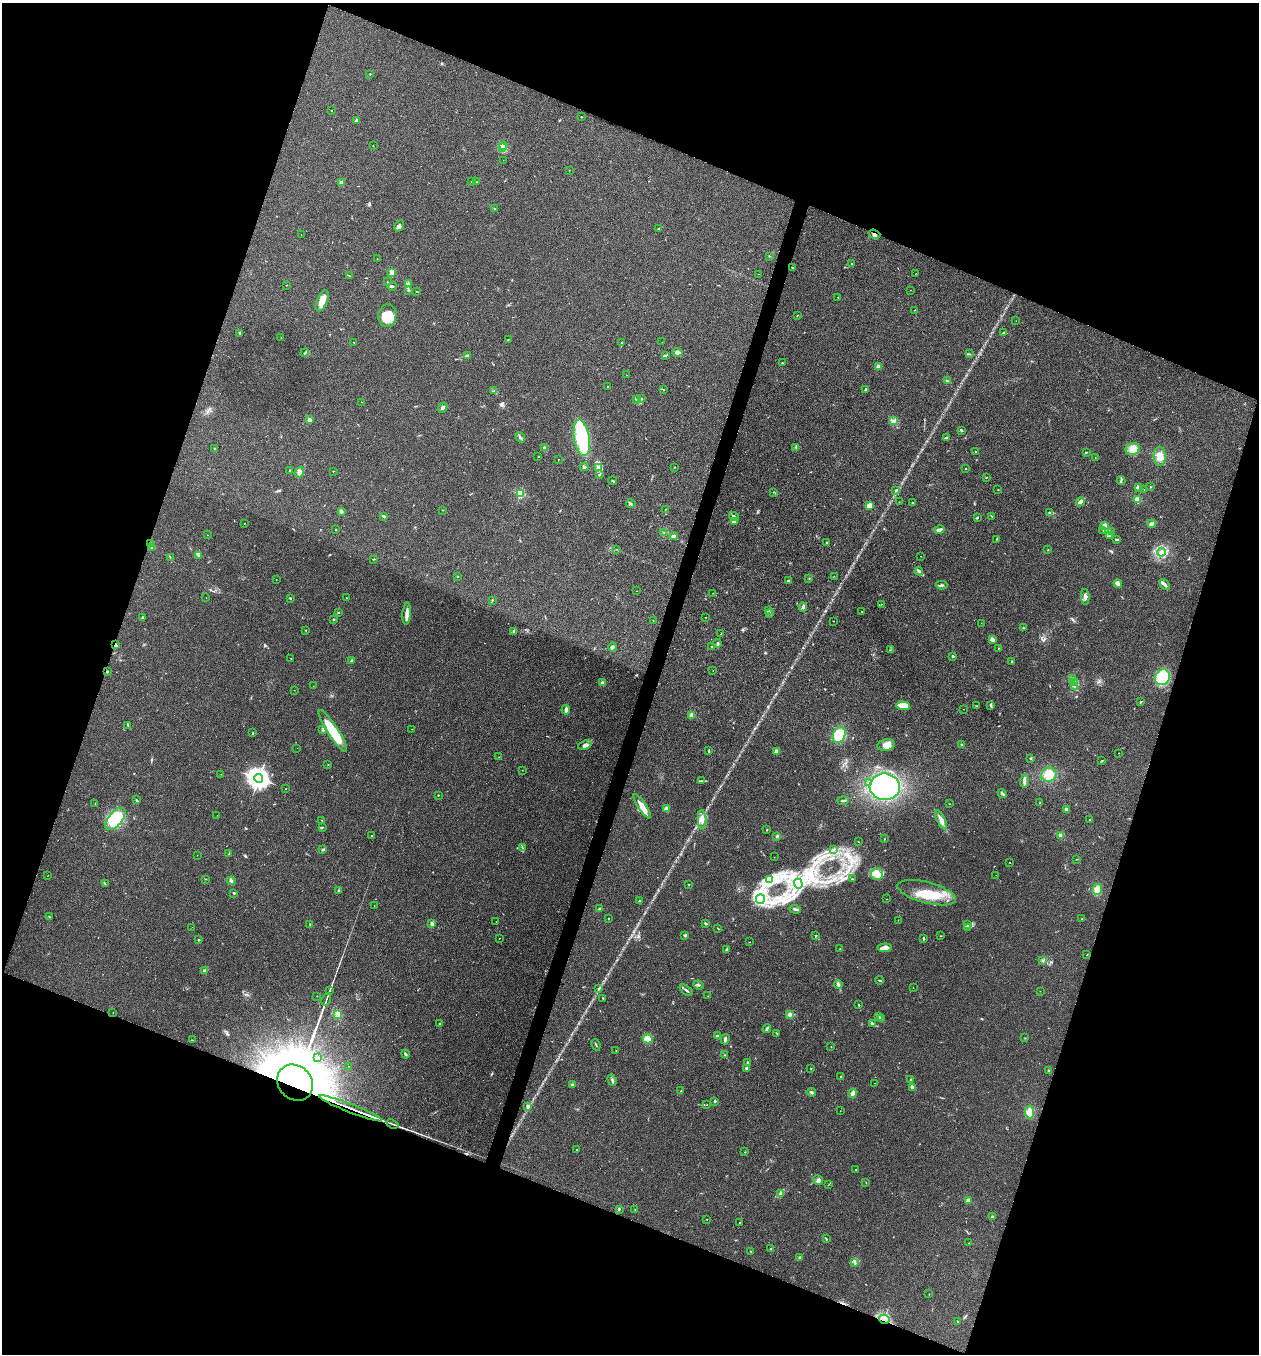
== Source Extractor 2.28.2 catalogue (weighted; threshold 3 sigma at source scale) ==
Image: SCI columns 136-5163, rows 6-5413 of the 5429 x 5415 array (HDU 1 of 3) = the unmasked area's bounding box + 8 px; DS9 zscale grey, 4 x 4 block average (1 PNG px = mean of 4 x 4 image px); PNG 1261 x 1356 px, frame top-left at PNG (2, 3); each listed source drawn as its Kron ellipse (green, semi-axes under 4 px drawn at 4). Shown black and unused: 40% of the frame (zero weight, under 3 of 4 exposures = <1% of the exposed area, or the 3 px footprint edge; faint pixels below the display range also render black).
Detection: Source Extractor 2.28.2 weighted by HDU 2 'WHT'. Background 0.1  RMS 0.0062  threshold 0.0278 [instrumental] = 3 sigma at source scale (4.5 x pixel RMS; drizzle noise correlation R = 1.50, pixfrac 1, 0.05/0.05 arcsec/px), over >= 5 px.
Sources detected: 397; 2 too faint to see at this stretch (4 x 4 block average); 1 long thin detection or spike segment (spike, bleed or trail) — neither listed nor drawn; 7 coinciding with a brighter row at this scale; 14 inside a brighter listed object's ellipse — not listed separately; the other 373 listed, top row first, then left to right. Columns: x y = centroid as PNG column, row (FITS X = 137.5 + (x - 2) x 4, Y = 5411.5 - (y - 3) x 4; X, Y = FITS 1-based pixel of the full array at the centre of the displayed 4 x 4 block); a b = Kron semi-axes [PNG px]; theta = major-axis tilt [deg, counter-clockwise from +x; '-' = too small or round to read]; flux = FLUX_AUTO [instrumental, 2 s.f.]
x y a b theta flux
370 74 2 2 - 1.9
332 110 2 2 - 2
581 117 3 2 - 1.4
357 120 3 3 - 9.1
503 145 3 2 - 4.1
373 146 2 2 - 1.3
502 148 3 2 - 7.5
503 160 2 2 - 0.59
569 170 2 2 - 0.54
471 181 2 2 - 1.5
476 182 2 2 - 1.2
341 183 2 2 - 71
494 209 2 2 - 1.3
399 226 6 3 54 8.9
659 228 3 2 - 1.8
874 234 6 3 -20 9.8
301 235 2 2 - 0.53
769 256 2 2 - 1.2
377 259 2 2 - 1.1
851 264 2 2 - 2.2
792 267 2 2 - 6.3
392 272 2 2 - 110
758 274 2 2 - 2.8
915 274 2 2 - 0.73
350 276 2 2 - 2.2
388 282 2 2 - 2.9
409 283 3 2 - 2.4
286 285 2 2 - 1.2
392 286 5 2 - 5
409 290 2 2 - 2.4
910 290 2 2 - 0.61
416 291 2 2 - 1.1
838 297 2 2 - 1.6
322 301 11 5 66 40
915 310 2 2 - 1.4
797 315 2 2 - 1.2
387 316 11 9 82 62
1016 321 2 2 - 0.61
240 333 3 2 - 2.6
1003 333 2 2 - 2.6
281 337 2 2 - 0.85
508 340 2 2 - 1.4
354 342 2 2 - 2.2
662 342 2 2 - 0.54
622 343 2 2 - 5.5
677 352 5 3 - 14
305 353 4 2 - 3
969 354 3 2 - 2.3
467 356 4 3 - 9.6
665 356 3 2 - 3.6
782 363 2 2 - 6.7
878 366 4 3 - 10
626 375 2 2 - 0.84
947 381 3 2 - 7.6
607 386 2 2 - 2
663 389 3 2 - 1.3
865 389 2 2 - 5.5
494 391 2 2 - 1.7
636 399 3 2 - 3.2
641 399 2 2 - 7.9
361 402 2 2 - 0.67
442 407 5 3 - 9.3
310 420 3 2 - 14
894 421 4 3 - 7
961 430 3 2 - 4
520 437 5 2 - 9.1
947 437 2 2 - 1.8
582 438 18 8 -81 230
796 447 2 2 - 1.7
544 448 3 2 - 4.4
215 449 2 2 - 2.8
1133 449 7 6 - 32
975 451 2 2 - 5.4
1086 452 2 2 - 9.2
1160 456 9 6 -89 29
538 457 2 2 - 1.2
1095 457 2 2 - 0.93
558 460 2 2 - 1.2
584 467 4 3 - 7.5
674 467 2 2 - 1.2
598 468 3 3 - 7
966 468 2 2 - 3
290 471 2 2 - 1.5
333 471 2 2 - 4.1
299 472 5 4 - 14
599 475 2 2 - 1.6
986 477 2 2 - 1.4
1121 480 4 2 - 4.5
613 481 4 2 - 2.9
1138 487 3 2 - 4.3
1151 487 2 2 - 2
895 490 2 2 - 2.3
998 490 2 2 - 1.3
1144 490 2 2 - 0.9
773 492 2 2 - 1.2
520 494 2 2 - 290
1138 500 2 2 - 170
899 502 2 2 - 0.82
912 502 2 2 - 6.1
1080 502 4 3 - 15
631 504 4 2 - 4.5
869 506 4 3 - 18
666 509 2 2 - 1.3
443 510 2 2 - 1.2
341 511 3 3 - 9.6
1049 513 3 2 - 2.8
384 516 4 2 - 6.6
992 516 2 2 - 1.8
734 517 5 2 - 12
977 518 3 2 - 2.8
734 521 4 2 - 15
244 524 2 2 - 1
1152 524 4 3 - 9.9
1105 525 3 3 - 9.1
336 529 2 2 - 2.1
939 530 5 3 - 12
1103 530 2 2 - 0.8
1111 531 2 2 - 1.1
664 532 2 2 - 1.8
207 535 2 2 - 0.92
673 536 4 3 - 8.5
1109 536 2 2 - 2.7
997 539 2 2 - 1.4
1117 539 4 2 - 5.8
827 543 3 2 - 2.1
150 544 4 3 - 6
152 548 3 2 - 4.1
617 549 2 2 - 0.67
1048 550 2 2 - 1.5
1161 552 4 3 - 12
198 555 4 2 - 5.1
921 556 2 2 - 1.1
170 557 2 2 - 1.1
374 559 3 2 - 1.8
919 571 4 3 - 6.3
834 576 2 2 - 0.76
458 577 2 2 - 1.5
809 578 2 2 - 2
276 580 2 2 - 1.4
788 581 3 2 - 4.9
1118 583 4 3 - 13
1165 584 6 2 -48 13
941 585 6 2 2 6.4
637 591 2 2 - 0.78
713 593 2 2 - 1.3
1085 597 8 2 -87 8.6
206 598 2 2 - 0.74
290 598 2 2 - 15
346 598 2 2 - 3.8
492 600 2 2 - 1.9
881 604 2 2 - 1.3
803 607 4 3 - 7
769 610 3 2 - 3.6
862 611 2 2 - 1.3
338 613 2 2 - 1.6
407 614 11 3 85 23
770 614 3 2 - 2.1
706 617 2 2 - 1.1
142 618 3 2 - 5.7
334 619 2 2 - 4.3
653 620 2 2 - 1
834 621 2 2 - 0.67
981 623 2 2 - 0.68
1023 628 3 2 - 2.3
306 630 2 2 - 1.6
514 631 2 2 - 46
721 634 3 2 - 2.4
992 639 3 3 - 12
718 643 4 2 - 4.9
116 645 3 2 - 6.7
612 647 4 3 - 6.3
712 647 2 2 - 1.4
998 648 3 2 - 0.97
890 650 2 2 - 2.1
953 656 2 2 - 24
291 659 2 2 - 0.96
352 661 2 2 - 26
1012 661 2 2 - 3.1
713 670 2 2 - 2
107 672 2 2 - 19
1162 677 8 7 - 130
1072 678 3 2 - 3.4
1074 682 4 3 - 9.5
602 683 3 3 - 8.4
313 686 2 2 - 0.82
1074 686 2 2 - 2.2
294 690 2 2 - 1
1141 702 3 2 - 5.3
991 705 4 2 - 6.3
903 706 7 4 -7 50
977 706 2 2 - 1.8
963 709 2 2 - 1.4
566 710 4 2 - 13
692 715 2 2 - 110
127 725 2 2 - 1.5
323 729 2 2 - 2.8
411 729 2 2 - 0.83
333 731 24 5 -57 150
253 733 3 2 - 2.9
839 735 8 6 67 110
585 745 7 3 22 13
886 745 9 6 13 32
962 745 2 2 - 1.6
297 748 2 2 - 0.87
709 751 2 2 - 3.5
776 751 3 3 - 9.3
1119 753 2 2 - 0.71
499 757 2 2 - 0.94
1031 759 2 2 - 1.1
1102 761 2 2 - 3.6
328 764 2 2 - 1.8
522 770 2 2 - 0.76
221 774 2 2 - 0.66
1049 775 8 7 - 48
259 778 4 3 - 3200
702 781 4 2 - 4.3
1025 781 6 3 84 9.9
869 782 2 2 - 2.3
885 787 15 13 -6 480
286 789 2 2 - 1.8
1002 793 5 2 - 5.6
438 795 2 2 - 6.2
136 800 3 2 - 2.8
843 801 5 2 - 6.4
1040 803 2 2 - 1.3
95 804 2 2 - 1.9
950 804 2 2 - 1
642 806 14 4 -56 34
667 809 4 3 - 28
1066 809 3 2 - 7.1
217 815 2 2 - 0.69
115 819 13 7 50 110
322 820 2 2 - 2
702 820 10 3 -87 16
941 820 10 3 -65 17
1090 820 2 2 - 4.1
322 827 3 2 - 2.5
767 830 2 2 - 2.9
1061 835 2 2 - 100
372 836 2 2 - 7.2
777 836 3 3 - 4.9
884 839 2 2 - 1.5
859 842 2 2 - 1.1
522 848 3 2 - 2.9
323 850 4 2 - 3.8
834 850 2 2 - 1.6
229 853 2 2 - 1.4
197 855 2 2 - 0.6
774 857 2 2 - 0.74
1076 859 3 2 - 1.6
1010 862 2 2 - 1.3
877 874 6 6 - 27
48 875 2 2 - 0.74
996 875 2 2 - 0.83
205 879 2 2 - 0.91
852 879 2 2 - 9.4
770 880 2 2 - 1.5
231 881 4 2 - 9.5
105 884 2 2 - 1.5
689 884 2 2 - 1.7
798 884 5 3 - 16
1097 889 5 4 - 32
339 890 4 2 - 3.9
234 893 3 2 - 4.4
927 893 30 10 -15 110
760 899 5 3 - 13
886 899 2 2 - 1.2
639 901 2 2 - 2.6
374 906 2 2 - 0.93
600 909 3 2 - 5.2
795 909 6 2 -18 6.1
49 917 4 2 - 2.2
609 919 2 2 - 1.1
1082 919 2 2 - 1.3
898 920 2 2 - 0.98
496 922 2 2 - 0.8
310 924 3 2 - 2.2
432 924 2 2 - 67
706 924 3 2 - 5.8
968 925 3 2 - 3.6
192 927 2 2 - 0.66
968 927 2 2 - 2.5
718 929 3 2 - 2.3
685 936 3 2 - 4.1
816 936 2 2 - 2.1
941 936 2 2 - 1.8
499 938 2 2 - 0.93
923 939 3 2 - 2.7
199 940 2 2 - 13
750 942 2 2 - 1.6
884 948 7 3 5 39
727 949 3 2 - 5.4
840 949 2 2 - 1.9
1087 955 2 2 - 1.7
1043 960 3 2 - 4.4
204 971 3 2 - 3.7
880 980 4 2 - 3.5
838 984 4 2 - 8.2
699 985 5 2 - 5.2
913 987 2 2 - 1
598 988 2 2 - 1.9
330 990 3 2 - 3.3
686 990 7 2 -40 7.4
1040 991 2 2 - 0.94
317 996 2 2 - 0.76
708 996 2 2 - 0.83
603 998 3 2 - 2.8
326 999 7 2 68 5.3
859 1005 2 2 - 2.2
113 1012 2 2 - 0.8
790 1014 4 3 - 9
337 1015 2 2 - 4.5
879 1017 3 2 - 2.9
881 1018 3 2 - 2.3
439 1024 3 2 - 2.8
872 1024 4 2 - 3.6
767 1029 4 2 - 7.4
777 1034 2 2 - 1.3
717 1036 2 2 - 33
1025 1038 2 2 - 1.6
647 1039 5 4 - 27
725 1039 5 3 - 8.2
192 1040 2 2 - 0.84
596 1045 5 2 - 3.7
831 1047 2 2 - 0.9
616 1051 2 2 - 0.73
406 1054 4 2 - 3.4
725 1055 2 2 - 2.1
317 1058 2 2 - 3.1
747 1062 3 2 - 3.7
349 1066 2 2 - 3.1
747 1068 3 2 - 15
811 1068 2 2 - 2
1049 1071 4 2 - 5.1
841 1077 2 2 - 2.5
911 1079 2 2 - 2.1
612 1080 6 2 -71 5.7
295 1083 19 16 -47 25000
875 1083 2 2 - 0.65
573 1085 4 3 - 4.6
913 1087 3 3 - 11
681 1091 2 2 - 2.2
811 1092 4 2 - 3.7
853 1093 4 3 - 13
715 1101 2 2 - 21
707 1105 2 2 - 0.81
527 1106 2 2 - 2.7
351 1108 34 2 -21 53
840 1111 2 2 - 0.77
1030 1112 6 4 -86 38
392 1124 6 2 -21 6.6
577 1150 2 2 - 2.3
745 1152 2 2 - 1.8
856 1169 2 2 - 2.6
818 1180 5 4 - 9.7
866 1182 2 2 - 1.1
828 1185 2 2 - 1.2
780 1193 3 2 - 4.9
968 1200 2 2 - 67
619 1209 3 2 - 2.7
635 1210 2 2 - 1.3
992 1216 3 2 - 4.3
707 1219 2 2 - 2.3
740 1223 2 2 - 2.6
826 1239 3 2 - 3.3
969 1243 2 2 - 1.7
771 1249 2 2 - 4.2
750 1251 2 2 - 0.99
800 1258 3 2 - 5.6
855 1262 3 2 - 4.7
929 1294 2 2 - 0.7
884 1319 5 4 - 85
957 1321 2 2 - 6.8
Overlapping masked pixels (flux is a lower limit): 8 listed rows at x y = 874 234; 150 544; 116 645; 107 672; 295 1083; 351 1108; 392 1124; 884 1319
Diffuse or blended objects may show on this block-average render without a row.